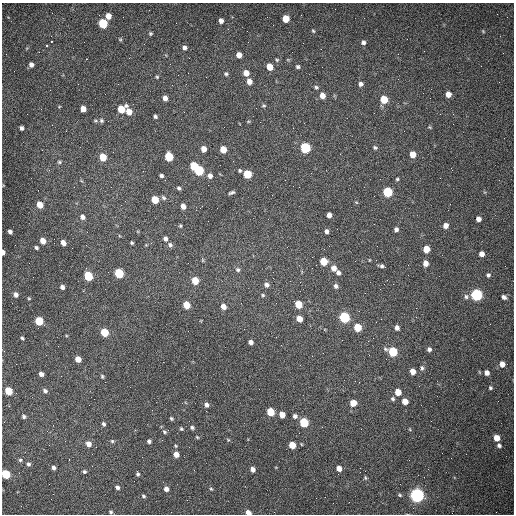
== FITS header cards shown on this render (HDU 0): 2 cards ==
NAXIS1  =                  512 /fastest changing axis
NAXIS2  =                  512 /next to fastest changing axis

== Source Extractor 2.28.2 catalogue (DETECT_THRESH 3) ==
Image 512 x 512 px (HDU 0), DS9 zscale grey, 1 PNG px = 1 image px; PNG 516 x 516 px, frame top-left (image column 1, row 512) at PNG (2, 3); no overlay
Background 1470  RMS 22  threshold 65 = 3 sigma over >= 5 px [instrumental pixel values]
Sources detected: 177; all 177 listed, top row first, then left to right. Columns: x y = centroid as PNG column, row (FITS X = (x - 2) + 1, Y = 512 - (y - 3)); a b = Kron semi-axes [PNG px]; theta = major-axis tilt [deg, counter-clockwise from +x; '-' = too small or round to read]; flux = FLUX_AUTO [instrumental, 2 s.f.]
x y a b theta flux
108 16 5 5 - 13000
286 19 5 5 - 28000
221 21 5 4 - 5800
103 23 6 5 - 82000
313 31 5 4 - 1800
483 31 5 4 - 1400
150 34 4 4 - 2100
51 36 3 2 - 1400
120 39 5 4 - 1600
51 42 3 2 - 1700
363 42 5 5 - 3900
47 46 3 3 - 5500
184 48 5 5 - 4600
239 55 5 5 - 11000
86 59 3 2 - 1100
277 60 5 4 - 1900
288 60 5 3 - 1300
31 64 4 4 - 5700
270 67 5 5 - 20000
298 67 5 4 - 2900
246 73 5 5 - 12000
226 74 6 4 -25 2400
157 77 4 4 - 1600
249 81 5 5 - 9500
361 84 5 5 - 4700
316 87 6 5 - 2400
105 94 2 2 - 610
448 94 5 5 - 11000
322 95 6 5 - 12000
165 98 5 4 - 7900
384 99 6 5 - 35000
263 105 6 4 -6 2000
83 109 5 5 - 13000
121 109 7 5 34 32000
129 111 7 6 - 14000
155 116 4 3 - 2800
101 120 6 5 - 2900
95 121 6 4 -19 2000
430 127 5 4 - 1600
21 128 4 4 - 3900
293 128 2 2 - 770
305 148 6 5 - 140000
375 148 6 5 - 2500
204 149 5 5 - 10000
223 149 5 5 - 21000
413 154 5 5 - 18000
103 157 6 5 - 30000
169 157 6 5 - 61000
59 162 6 4 14 2300
194 166 5 5 - 42000
199 170 6 5 - 100000
240 170 4 4 - 2200
247 174 5 5 - 46000
161 176 4 3 - 3400
210 176 6 6 - 5900
397 179 4 4 - 1800
299 187 2 2 - 970
179 188 5 4 - 2500
232 192 7 3 18 2900
388 192 6 5 - 98000
163 198 7 5 -44 3000
155 200 5 5 - 30000
356 202 5 3 - 1200
40 205 5 5 - 21000
183 206 5 4 - 8300
329 215 5 4 - 7300
82 217 6 6 - 6000
478 219 5 4 - 7300
180 226 5 4 - 1700
446 226 5 5 - 9400
396 229 5 4 - 4600
326 231 4 4 - 4300
10 232 4 4 - 4100
165 239 5 4 - 4900
43 241 5 5 - 15000
63 243 5 4 - 9500
132 243 4 3 - 1900
170 245 6 6 - 3900
36 248 4 4 - 2700
324 249 2 2 - 580
426 249 5 5 - 23000
3 252 5 3 - 5700
482 254 5 5 - 9200
202 259 8 3 -84 1800
369 260 4 3 - 1000
324 261 5 5 - 38000
426 263 6 5 - 10000
381 266 6 3 -11 3300
312 268 2 2 - 760
334 268 6 6 - 9600
238 270 6 6 - 3300
119 273 6 5 - 92000
338 273 6 5 - 4500
488 275 5 5 - 2800
88 276 6 5 - 79000
273 278 2 2 - 660
195 281 5 5 - 34000
266 285 6 6 - 5000
336 286 6 5 - 4100
62 287 4 4 - 4600
16 295 6 5 - 5600
263 295 6 4 -23 2000
476 295 6 5 - 250000
466 297 7 7 - 4200
504 297 5 4 - 5000
29 298 4 4 - 1600
276 303 3 2 - 1200
298 304 5 5 - 37000
186 305 5 5 - 30000
223 306 5 5 - 11000
344 317 6 5 - 180000
299 318 6 5 - 14000
381 319 2 2 - 950
39 321 5 5 - 61000
358 327 5 5 - 44000
397 328 5 4 - 5800
104 332 5 5 - 51000
22 338 4 3 - 2100
251 342 4 4 - 6600
429 349 5 5 - 3900
393 352 6 5 - 97000
78 359 5 4 - 16000
502 364 6 6 - 10000
422 368 6 5 - 3100
413 371 5 4 - 13000
487 373 6 5 - 7100
41 374 5 4 - 6300
102 376 5 4 - 2100
490 388 5 5 - 2500
9 391 5 5 - 43000
45 391 5 4 - 3500
398 392 5 5 - 23000
393 399 5 5 - 2800
405 401 5 5 - 14000
353 403 5 5 - 20000
206 405 5 5 - 5900
271 412 5 5 - 46000
282 414 5 5 - 15000
24 416 4 4 - 2700
295 416 5 5 - 4300
171 418 4 4 - 2000
189 421 2 2 - 640
304 422 6 5 - 90000
103 424 5 4 - 3200
192 428 6 5 - 2900
181 429 5 4 - 2100
410 429 5 3 - 1200
165 432 6 5 - 2700
197 437 5 3 - 1600
496 438 5 5 - 18000
228 440 4 4 - 1400
112 441 5 5 - 2200
149 441 4 4 - 3600
88 444 7 6 - 10000
292 445 5 5 - 25000
499 445 6 5 - 3900
175 446 5 4 - 1600
176 454 5 4 - 12000
20 460 6 5 - 2500
69 460 3 2 - 1400
28 464 5 5 - 3300
53 468 5 4 - 4100
339 468 5 4 - 11000
253 469 5 4 - 7600
84 472 4 4 - 2500
6 474 6 5 - 66000
138 474 5 4 - 2600
365 478 5 4 - 1800
117 487 5 4 - 3800
166 489 5 5 - 7500
211 489 6 4 -64 1900
400 495 5 4 - 1800
417 495 6 5 - 630000
143 496 6 4 -19 2400
316 498 2 2 - 3500
111 512 5 4 - 2200
248 513 5 4 - 11000
At the frame edge (FLAGS 8, measured only in part): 3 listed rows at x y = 3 252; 6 474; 248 513